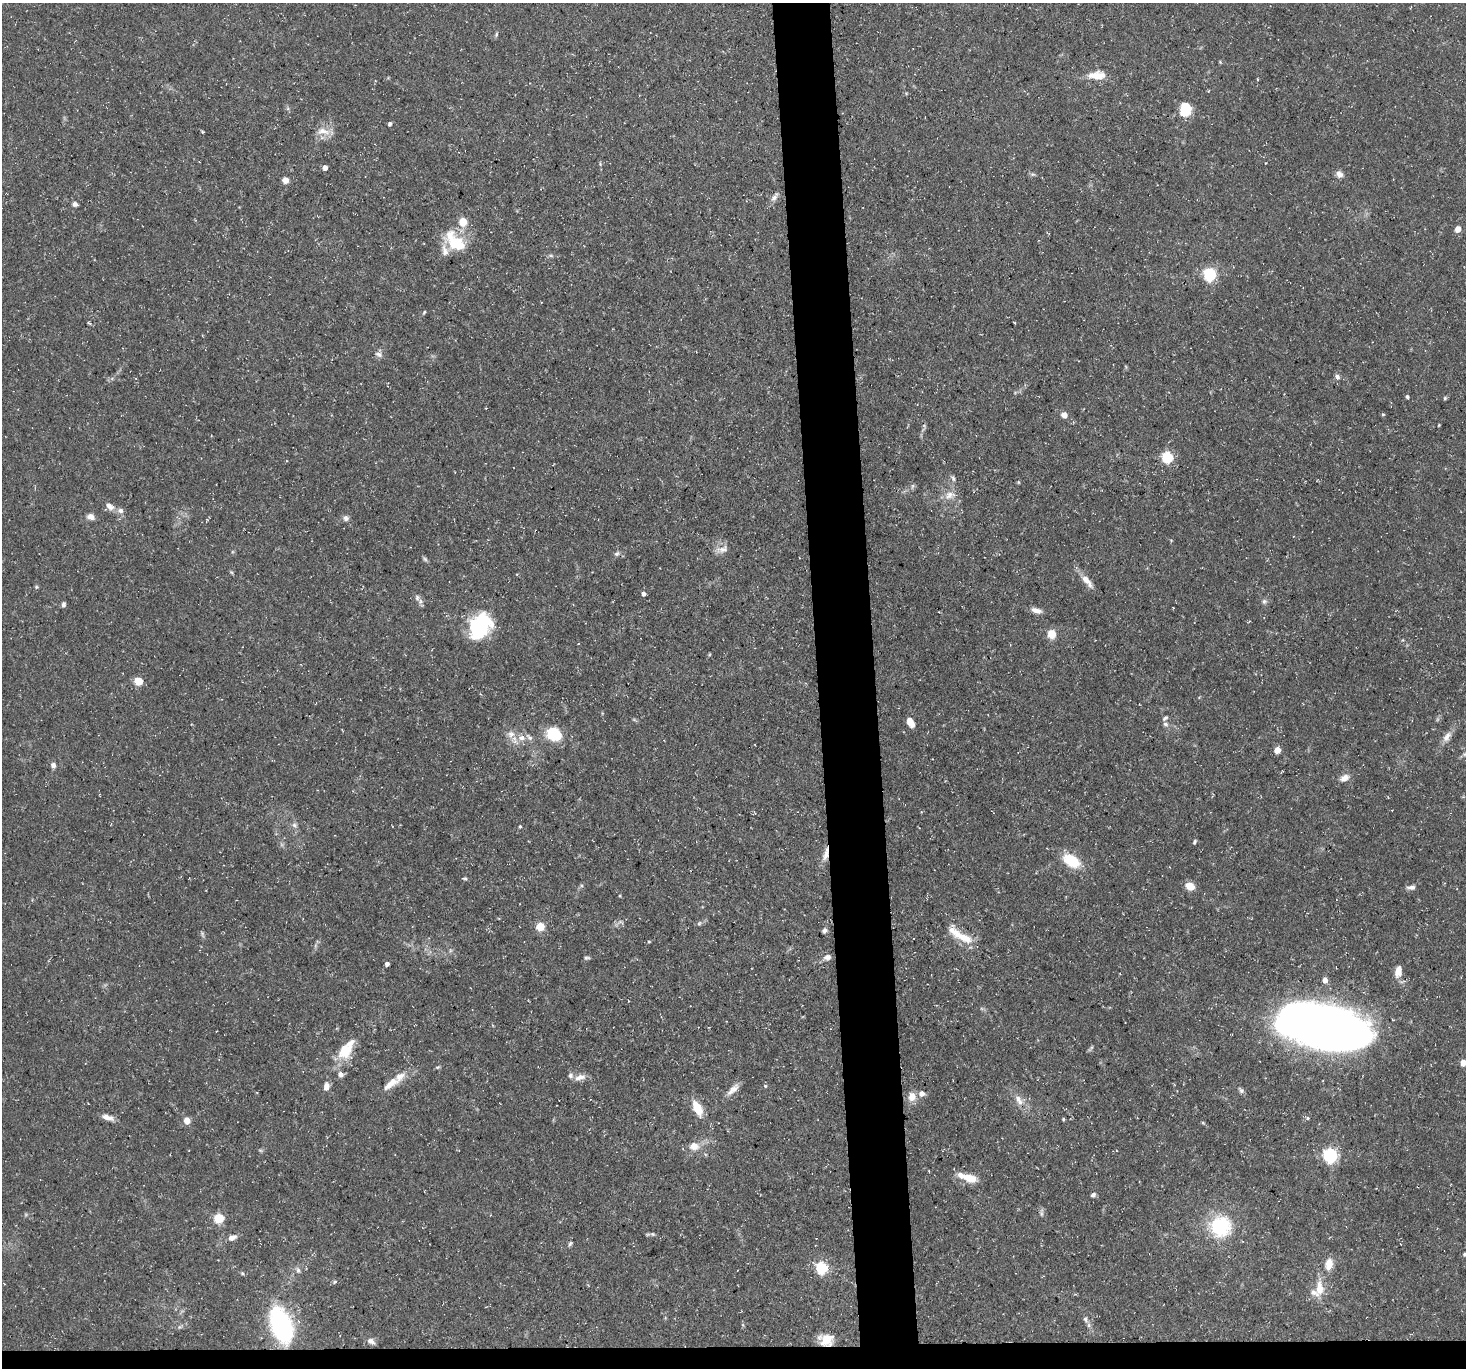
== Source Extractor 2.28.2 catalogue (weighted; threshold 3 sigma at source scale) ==
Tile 8 of 3 x 3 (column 2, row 3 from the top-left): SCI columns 1464-2927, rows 122-1487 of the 4390 x 4363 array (HDU 1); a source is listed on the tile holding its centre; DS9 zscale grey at full resolution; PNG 1468 x 1370 px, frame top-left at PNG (2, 3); no overlay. Shown black and unused: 6% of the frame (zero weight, under 3 of 5 exposures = <1% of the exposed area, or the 3 px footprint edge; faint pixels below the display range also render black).
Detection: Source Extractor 2.28.2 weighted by HDU 2 'WHT'; one run over the whole footprint, this tile lists its part. Background 0.133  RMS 0.0051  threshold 0.0228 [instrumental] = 3 sigma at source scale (4.5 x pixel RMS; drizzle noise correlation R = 1.50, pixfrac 1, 0.05/0.05 arcsec/px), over >= 5 px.
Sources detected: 114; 6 inside a brighter listed object's ellipse — not listed separately; the other 108 listed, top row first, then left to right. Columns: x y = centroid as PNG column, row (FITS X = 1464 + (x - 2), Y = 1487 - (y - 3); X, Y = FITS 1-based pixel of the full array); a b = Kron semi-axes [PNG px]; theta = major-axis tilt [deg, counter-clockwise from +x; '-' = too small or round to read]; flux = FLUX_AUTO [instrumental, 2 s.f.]
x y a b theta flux
496 34 7 3 82 0.75
1097 75 21 10 -1 8.2
1185 109 13 10 75 15
390 124 4 4 - 1.2
323 131 19 9 -9 5.1
325 168 5 5 - 2.2
1339 174 10 7 -45 2.4
285 180 8 7 - 2.6
774 198 10 7 46 2.2
75 204 6 6 - 1.6
463 222 5 5 - 15
1458 229 5 4 - 7
455 242 28 15 -43 20
551 256 6 4 -19 0.77
1210 274 6 5 - 79
424 312 6 3 46 0.55
378 354 11 6 -22 1.9
1337 377 7 6 - 1.6
1407 396 4 4 - 0.91
1445 398 5 4 - 0.66
1064 415 6 5 - 3.7
1439 425 3 3 - 0.43
1167 457 5 5 - 50
953 478 7 4 -65 1.1
949 495 13 9 48 4.3
109 506 13 8 -40 3.2
120 511 8 7 - 2.1
91 517 9 7 -27 2.6
346 518 8 7 - 1.7
723 549 17 8 10 3.6
617 554 7 5 3 1.2
425 559 8 4 -45 0.92
1087 581 22 7 -49 5
36 587 6 3 72 0.66
643 594 4 4 - 1.9
417 598 8 6 -90 1.6
1264 601 7 6 - 1.3
63 604 7 5 86 1.2
1036 610 13 6 -16 3.1
480 627 27 20 60 38
1052 634 7 6 - 8.8
138 681 5 5 - 18
1165 718 8 5 38 1
910 722 10 6 -61 4.7
1165 724 8 6 -16 1.3
511 734 10 9 - 3.2
554 734 16 12 -37 18
1447 737 14 8 55 3.8
521 738 11 8 5 4.4
1277 750 5 4 - 6.7
53 765 7 6 - 1.9
1344 778 13 9 27 3.4
294 825 6 6 - 1.4
520 826 4 3 - 0.53
1195 842 6 4 61 0.81
826 854 20 6 77 4.2
1071 861 17 11 -33 17
464 878 8 4 -2 0.79
1190 886 10 8 -27 5
1411 887 12 5 2 1.9
699 923 6 5 - 0.94
540 926 5 5 - 19
824 930 6 5 - 1.4
962 937 34 10 -24 10
649 941 4 3 - 0.52
827 957 10 7 8 2.3
587 958 9 3 -4 0.81
387 964 4 4 - 1.8
1398 971 14 8 84 4.8
1325 980 5 4 - 3.9
1323 1027 79 31 -11 660
346 1051 21 15 52 12
1463 1063 5 4 - 7.1
438 1067 6 4 11 0.72
340 1074 8 6 -54 1.8
580 1077 16 7 14 3.5
390 1084 29 10 35 8.3
326 1086 9 7 79 2.9
765 1086 5 4 - 0.62
733 1089 20 7 42 3.9
1241 1090 8 5 -46 1.3
922 1093 7 6 - 2.9
912 1097 11 9 86 4.9
1019 1100 16 8 -59 4.6
697 1108 16 8 -63 10
107 1117 17 6 -18 3.3
1307 1118 5 3 - 0.65
1063 1119 4 4 - 0.6
187 1121 9 8 - 3.2
694 1146 14 11 -9 5.2
1330 1155 6 6 - 110
970 1178 19 11 -16 6.9
1093 1195 7 5 30 1.2
219 1218 5 5 - 30
1220 1226 23 23 - 31
653 1234 6 5 - 0.85
232 1237 10 6 18 2.9
570 1243 8 4 63 0.9
1464 1254 5 3 - 0.66
1329 1264 13 8 81 5.8
822 1268 6 5 - 58
298 1270 8 5 -70 1.3
335 1281 6 4 3 0.69
1319 1288 23 11 -90 8
1085 1319 8 6 -76 1.3
281 1326 28 15 -70 91
826 1340 16 13 3 8.6
371 1341 11 7 -24 2.2
Overlapping masked pixels (flux is a lower limit): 2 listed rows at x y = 826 854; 826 1340
Isophote crosses this tile's border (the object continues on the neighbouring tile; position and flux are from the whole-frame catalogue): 1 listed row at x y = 1463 1063